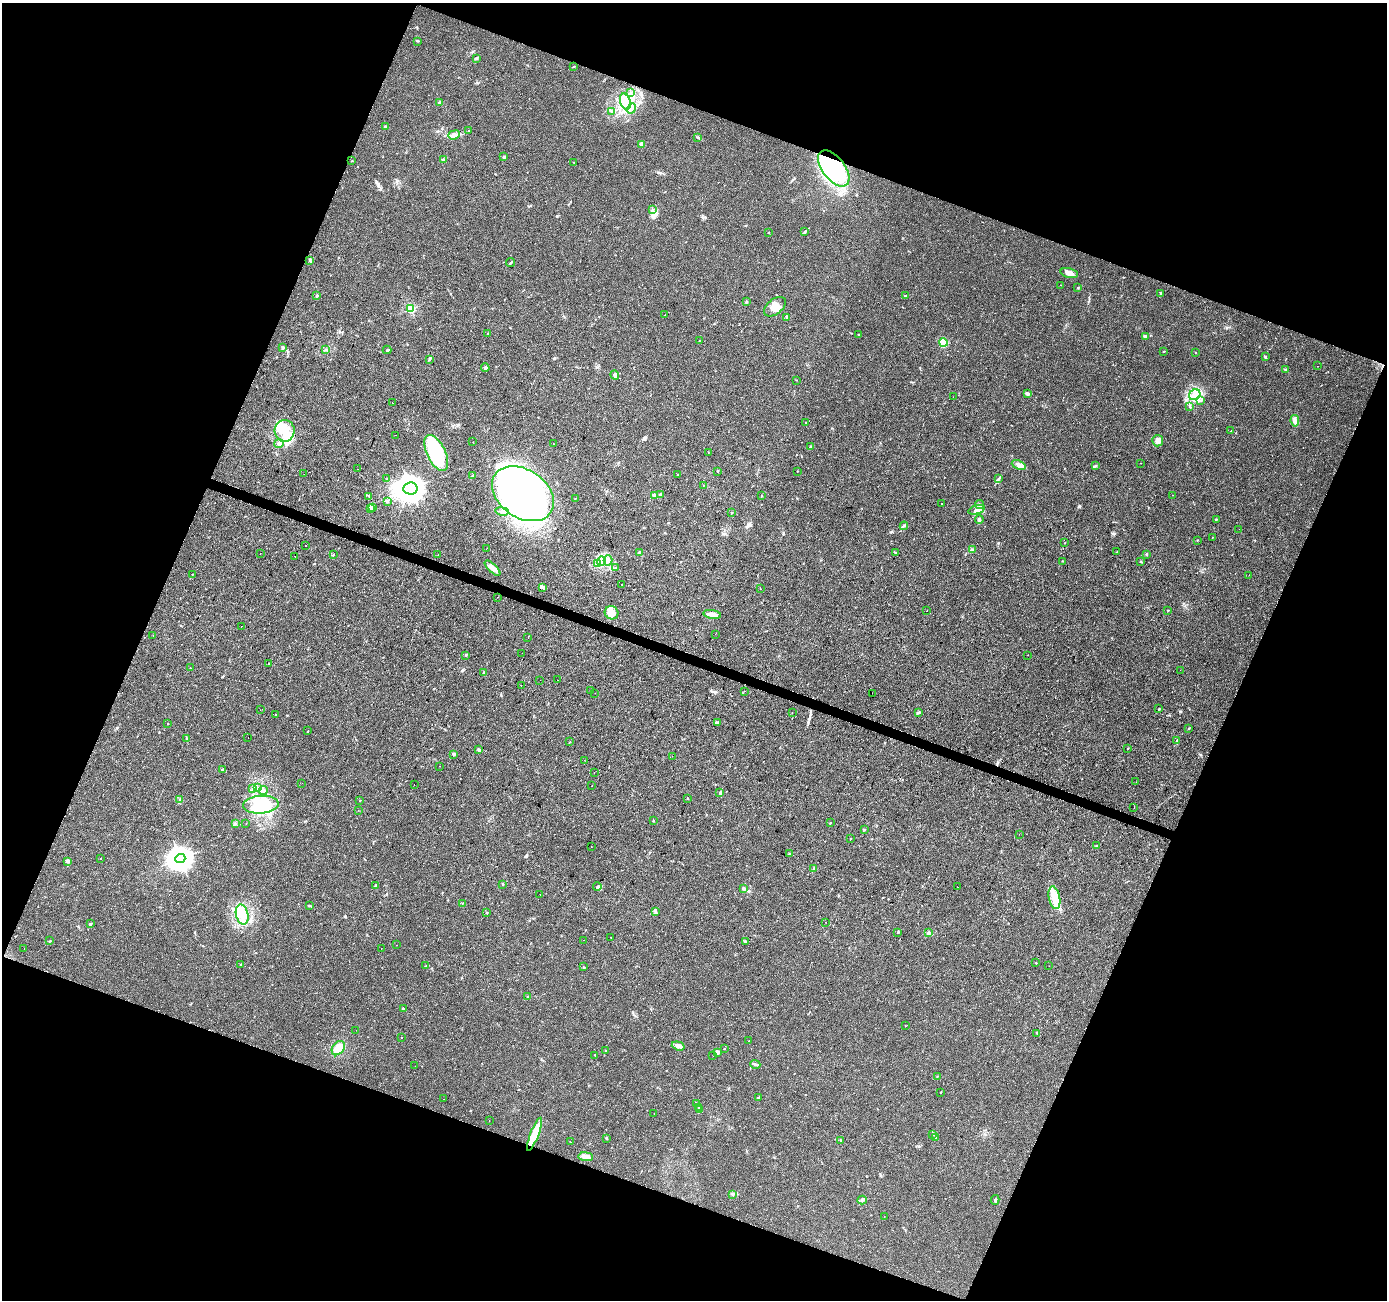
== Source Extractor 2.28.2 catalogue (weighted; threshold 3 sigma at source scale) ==
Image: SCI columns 9-5545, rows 283-5474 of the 5566 x 5698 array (HDU 1 of 3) = the unmasked area's bounding box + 8 px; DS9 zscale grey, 4 x 4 block average (1 PNG px = mean of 4 x 4 image px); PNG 1389 x 1302 px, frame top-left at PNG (2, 3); each listed source drawn as its Kron ellipse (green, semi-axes under 4 px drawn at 4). Shown black and unused: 42% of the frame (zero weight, under 2 of 3 exposures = <1% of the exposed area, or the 3 px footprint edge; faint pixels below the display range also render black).
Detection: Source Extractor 2.28.2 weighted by HDU 2 'WHT'. Background 0.0208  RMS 0.0034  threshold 0.0154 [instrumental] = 3 sigma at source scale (4.5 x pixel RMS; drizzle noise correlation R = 1.50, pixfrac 1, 0.0396/0.0396 arcsec/px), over >= 5 px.
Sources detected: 303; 8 inside a brighter object's white glare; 16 cosmic-ray / hot-pixel residue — neither listed nor drawn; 3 coinciding with a brighter row at this scale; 13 inside a brighter listed object's ellipse — not listed separately; the other 263 listed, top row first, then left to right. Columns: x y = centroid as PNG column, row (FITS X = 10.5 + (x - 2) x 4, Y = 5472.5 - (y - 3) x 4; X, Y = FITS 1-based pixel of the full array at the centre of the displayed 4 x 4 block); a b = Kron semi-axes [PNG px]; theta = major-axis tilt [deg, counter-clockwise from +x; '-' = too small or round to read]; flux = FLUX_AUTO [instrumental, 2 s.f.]
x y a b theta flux
418 41 3 2 - 1.4
476 58 3 2 - 1.4
574 66 3 2 - 1.4
631 93 2 2 - 1.5
625 101 8 5 -70 18
440 103 2 2 - 8.1
631 109 5 3 - 6
612 111 3 2 - 1.2
386 126 3 2 - 2.3
468 131 2 2 - 0.52
454 135 6 2 20 5.2
698 137 4 2 - 2.3
642 144 3 3 - 6.5
504 157 3 2 - 2.4
443 160 3 2 - 4.3
352 161 2 2 - 0.79
574 163 2 2 - 1.2
834 168 21 11 -52 220
652 210 2 2 - 0.78
805 232 4 2 - 2.5
769 233 2 2 - 1.1
309 260 3 2 - 1.3
510 263 4 2 - 1.8
1069 273 9 5 -13 10
1060 285 2 2 - 0.56
1077 288 2 2 - 0.8
1160 294 2 2 - 0.78
317 295 2 2 - 2.5
905 296 3 2 - 1.8
746 302 2 2 - 2
775 307 12 7 39 18
411 309 2 2 - 95
664 315 2 2 - 0.75
787 317 3 2 - 2.2
488 333 2 2 - 0.95
858 335 2 2 - 0.92
1145 336 4 3 - 2.9
699 341 2 2 - 0.54
943 343 4 4 - 34
283 348 2 2 - 5
325 350 2 2 - 0.77
387 350 4 2 - 3.3
1164 351 2 2 - 0.82
1195 352 2 2 - 0.58
1265 357 3 2 - 2.9
429 360 2 2 - 1.5
1318 366 2 2 - 1.1
485 368 4 3 - 3.8
1285 369 3 2 - 1.7
615 375 5 4 - 4.9
796 380 2 2 - 0.4
1027 394 4 3 - 3.4
1195 395 6 5 - 13
953 397 2 2 - 0.35
1201 401 2 2 - 1.2
392 403 2 2 - 1.8
1190 406 3 2 - 1.9
1295 421 6 3 -83 9.7
806 422 2 2 - 1
285 431 11 10 - 38
1231 431 2 2 - 0.73
395 435 2 2 - 0.36
1158 441 6 5 - 11
473 442 2 2 - 0.55
279 443 5 3 - 7.5
553 444 2 2 - 0.82
810 447 3 2 - 1.3
436 453 19 9 -64 130
708 453 2 2 - 0.45
1140 463 2 2 - 3
1019 465 7 4 -24 8.4
1096 466 2 2 - 1.4
358 469 2 2 - 0.75
717 471 2 2 - 2.9
797 471 2 2 - 0.96
304 474 2 2 - 0.97
678 475 2 2 - 0.6
473 476 4 3 - 3
386 479 2 2 - 0.53
998 479 3 2 - 2.5
703 485 2 2 - 50
410 488 7 6 - 2200
523 494 34 24 -35 590
654 495 4 3 - 3.8
660 495 3 2 - 2.3
761 495 2 2 - 0.68
1172 495 2 2 - 0.5
369 496 2 2 - 1.1
575 498 2 2 - 0.63
387 501 2 2 - 1.3
942 503 2 2 - 0.55
979 504 5 3 - 4.2
372 508 2 2 - 1.5
370 509 2 2 - 1.1
977 510 8 4 17 11
502 511 7 2 -10 3.8
731 513 2 2 - 0.81
979 519 4 3 - 3.2
1216 519 3 2 - 1.1
904 526 4 2 - 2.6
1239 529 2 2 - 0.32
1212 537 2 2 - 4.2
1197 540 2 2 - 0.99
1065 543 2 2 - 0.84
305 545 2 2 - 3.7
487 548 2 2 - 0.46
973 550 2 2 - 0.66
1117 551 2 2 - 0.54
895 552 4 2 - 1.6
639 553 2 2 - 7.9
260 554 2 2 - 1.2
1146 554 3 2 - 1.4
333 555 2 2 - 1.1
438 555 2 2 - 0.43
295 556 2 2 - 2.8
608 560 5 3 - 5
601 561 5 3 - 8
1062 561 2 2 - 0.91
1141 562 2 2 - 1.2
597 564 3 2 - 2.9
616 567 2 2 - 0.89
493 568 10 4 -45 15
192 574 2 2 - 1.3
1249 575 2 2 - 0.41
622 584 2 2 - 1.9
543 587 3 2 - 1.4
761 589 2 2 - 0.58
497 597 2 2 - 0.4
1168 610 2 2 - 1.1
927 611 2 2 - 0.58
612 613 7 6 - 13
712 614 9 3 -9 16
241 626 2 2 - 0.99
715 634 2 2 - 0.34
153 635 2 2 - 1.2
528 638 2 2 - 0.34
522 653 2 2 - 1.5
466 655 3 2 - 0.97
1028 655 2 2 - 0.64
269 664 2 2 - 1.9
190 668 2 2 - 1.1
1180 670 2 2 - 0.24
484 673 3 2 - 2
540 680 2 2 - 0.7
558 680 2 2 - 0.37
521 685 2 2 - 0.59
591 691 2 2 - 0.72
745 691 2 2 - 0.85
595 693 2 2 - 0.54
872 693 2 2 - 0.33
1159 709 3 2 - 1.3
260 710 2 2 - 0.32
792 712 2 2 - 0.48
918 712 4 2 - 1.9
275 715 2 2 - 0.66
717 723 2 2 - 1.2
167 724 2 2 - 0.64
1189 728 3 2 - 1.1
308 731 3 2 - 1.1
248 737 2 2 - 2.6
187 738 3 2 - 1.3
1176 740 3 2 - 1.6
570 742 2 2 - 0.75
1127 749 2 2 - 0.75
479 750 3 2 - 3.3
454 754 3 2 - 2.3
672 756 2 2 - 0.37
584 760 2 2 - 0.24
440 766 2 2 - 0.47
222 770 3 2 - 3.3
594 772 2 2 - 2.2
1136 782 2 2 - 0.35
302 783 2 2 - 0.65
414 784 2 2 - 0.38
592 786 2 2 - 0.44
257 787 3 2 - 2.2
252 788 2 2 - 1.7
263 791 4 2 - 3.4
720 793 4 2 - 2.4
687 798 2 2 - 1
180 800 3 2 - 1.7
360 801 2 2 - 0.69
261 805 18 9 4 46
1134 807 2 2 - 2.8
358 810 2 2 - 0.44
653 820 2 2 - 0.7
246 823 2 2 - 0.32
830 823 2 2 - 1.3
235 824 3 2 - 1.9
864 830 2 2 - 1.6
1019 834 2 2 - 0.3
850 838 2 2 - 0.78
1096 846 2 2 - 1
591 847 2 2 - 0.65
789 854 3 2 - 2.1
100 858 2 2 - 0.97
180 858 5 4 - 1400
67 861 4 3 - 3.1
813 869 2 2 - 1.4
502 884 3 2 - 1.2
376 885 4 2 - 3.8
597 887 4 3 - 3.3
957 887 2 2 - 0.82
743 888 3 2 - 2.6
540 894 2 2 - 1.1
1054 898 11 5 -80 23
462 903 2 2 - 0.97
309 905 3 2 - 2
656 912 2 2 - 0.72
487 913 2 2 - 0.8
242 914 10 6 -77 29
826 922 2 2 - 0.46
90 924 3 2 - 3
898 932 2 2 - 1.6
928 933 3 3 - 3.3
611 937 2 2 - 0.52
583 940 2 2 - 1.4
50 941 2 2 - 0.48
745 941 3 2 - 2.2
396 945 2 2 - 0.29
24 948 2 2 - 0.61
381 948 2 2 - 0.63
1036 963 2 2 - 1.1
240 965 2 2 - 0.87
426 966 2 2 - 1.1
1049 966 2 2 - 0.23
583 967 2 2 - 1.1
527 996 2 2 - 0.74
403 1009 4 2 - 2.2
905 1026 2 2 - 0.6
356 1030 2 2 - 0.36
1037 1033 2 2 - 0.96
401 1037 2 2 - 0.56
749 1041 2 2 - 0.62
678 1046 6 3 -18 8.5
338 1048 8 5 50 21
724 1049 2 2 - 0.93
605 1051 2 2 - 1
717 1052 2 2 - 17
595 1055 2 2 - 0.89
713 1055 2 2 - 0.46
755 1064 5 3 - 4.1
415 1066 2 2 - 0.29
937 1076 2 2 - 1.1
940 1092 2 2 - 1.3
758 1097 3 2 - 2.3
444 1099 2 2 - 0.55
696 1104 2 2 - 1.3
698 1107 2 2 - 0.92
699 1110 2 2 - 1.5
654 1113 2 2 - 0.28
489 1121 2 2 - 0.43
535 1134 18 4 69 51
933 1134 2 2 - 0.69
606 1138 3 2 - 1.8
936 1138 2 2 - 0.59
841 1141 2 2 - 1.1
570 1142 2 2 - 0.72
586 1157 7 4 -6 17
732 1194 3 2 - 2.1
862 1200 4 2 - 2.5
995 1200 5 2 - 2.5
884 1216 2 2 - 0.27
Overlapping masked pixels (flux is a lower limit): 1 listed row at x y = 834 168
Diffuse or blended objects may show on this block-average render without a row.